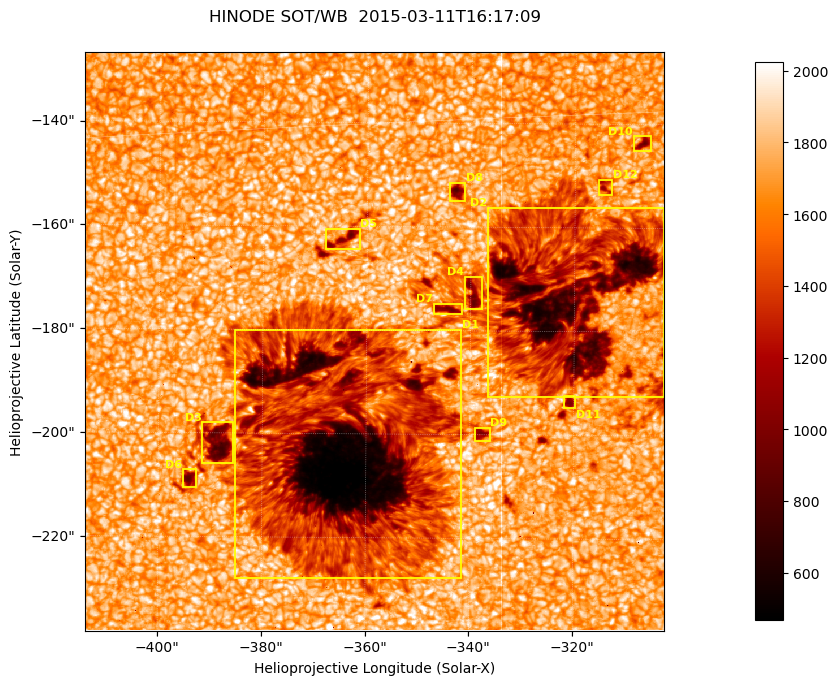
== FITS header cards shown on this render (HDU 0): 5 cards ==
TELESCOP= 'HINODE'
INSTRUME= 'SOT/WB'
DATE_OBS= '2015-03-11T16:17:09.070'
CTYPE1  = 'Solar-X'
CTYPE2  = 'Solar-Y'

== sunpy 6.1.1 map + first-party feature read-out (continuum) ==
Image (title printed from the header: HINODE SOT/WB  2015-03-11T16:17:09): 1024 x 1024 px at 0.109 arcsec/px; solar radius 966 arcsec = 8862 px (partial field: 0.4% of the solar disc is inside the frame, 100% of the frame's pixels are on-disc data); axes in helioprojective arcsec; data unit not stated in the header (colour bar unlabelled)
Orientation: roll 0.412 deg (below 1 deg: not rotated)
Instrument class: CONTINUUM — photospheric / low-chromospheric filtergram (green cont 5550): granulation and sunspots, dark-feature search
Dark features (sunspots / pores): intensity divided by the frame's on-disc median (partial field: no limb-darkening profile); reference = the frame's on-disc median (the 8%-of-disc-diameter window exceeds this field); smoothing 3 px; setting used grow <= 0.8, no closing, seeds <= 0.8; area >= 262 px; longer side >= 12 px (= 1.3 arcsec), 6 px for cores <= 0.7; partial field; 12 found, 12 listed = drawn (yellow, D1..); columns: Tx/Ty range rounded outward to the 1 arcsec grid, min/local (2 s.f., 1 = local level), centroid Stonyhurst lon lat
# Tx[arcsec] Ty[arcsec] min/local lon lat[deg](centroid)
D1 -386..-341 -228..-179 0.24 -23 -19
D2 -337..-302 -193..-156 0.32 -20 -17
D3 -392..-385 -206..-198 0.45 -25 -19
D4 -342..-337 -176..-169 0.53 -21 -17
D5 -368..-361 -165..-160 0.53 -23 -16
D6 -396..-392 -211..-207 0.51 -25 -19
D7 -348..-341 -177..-174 0.55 -22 -17
D8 -345..-341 -156..-151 0.49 -22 -16
D9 -339..-336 -202..-198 0.58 -22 -19
D10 -309..-305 -145..-142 0.54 -19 -15
D11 -322..-319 -195..-192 0.6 -20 -18
D12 -316..-312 -154..-150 0.64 -20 -16